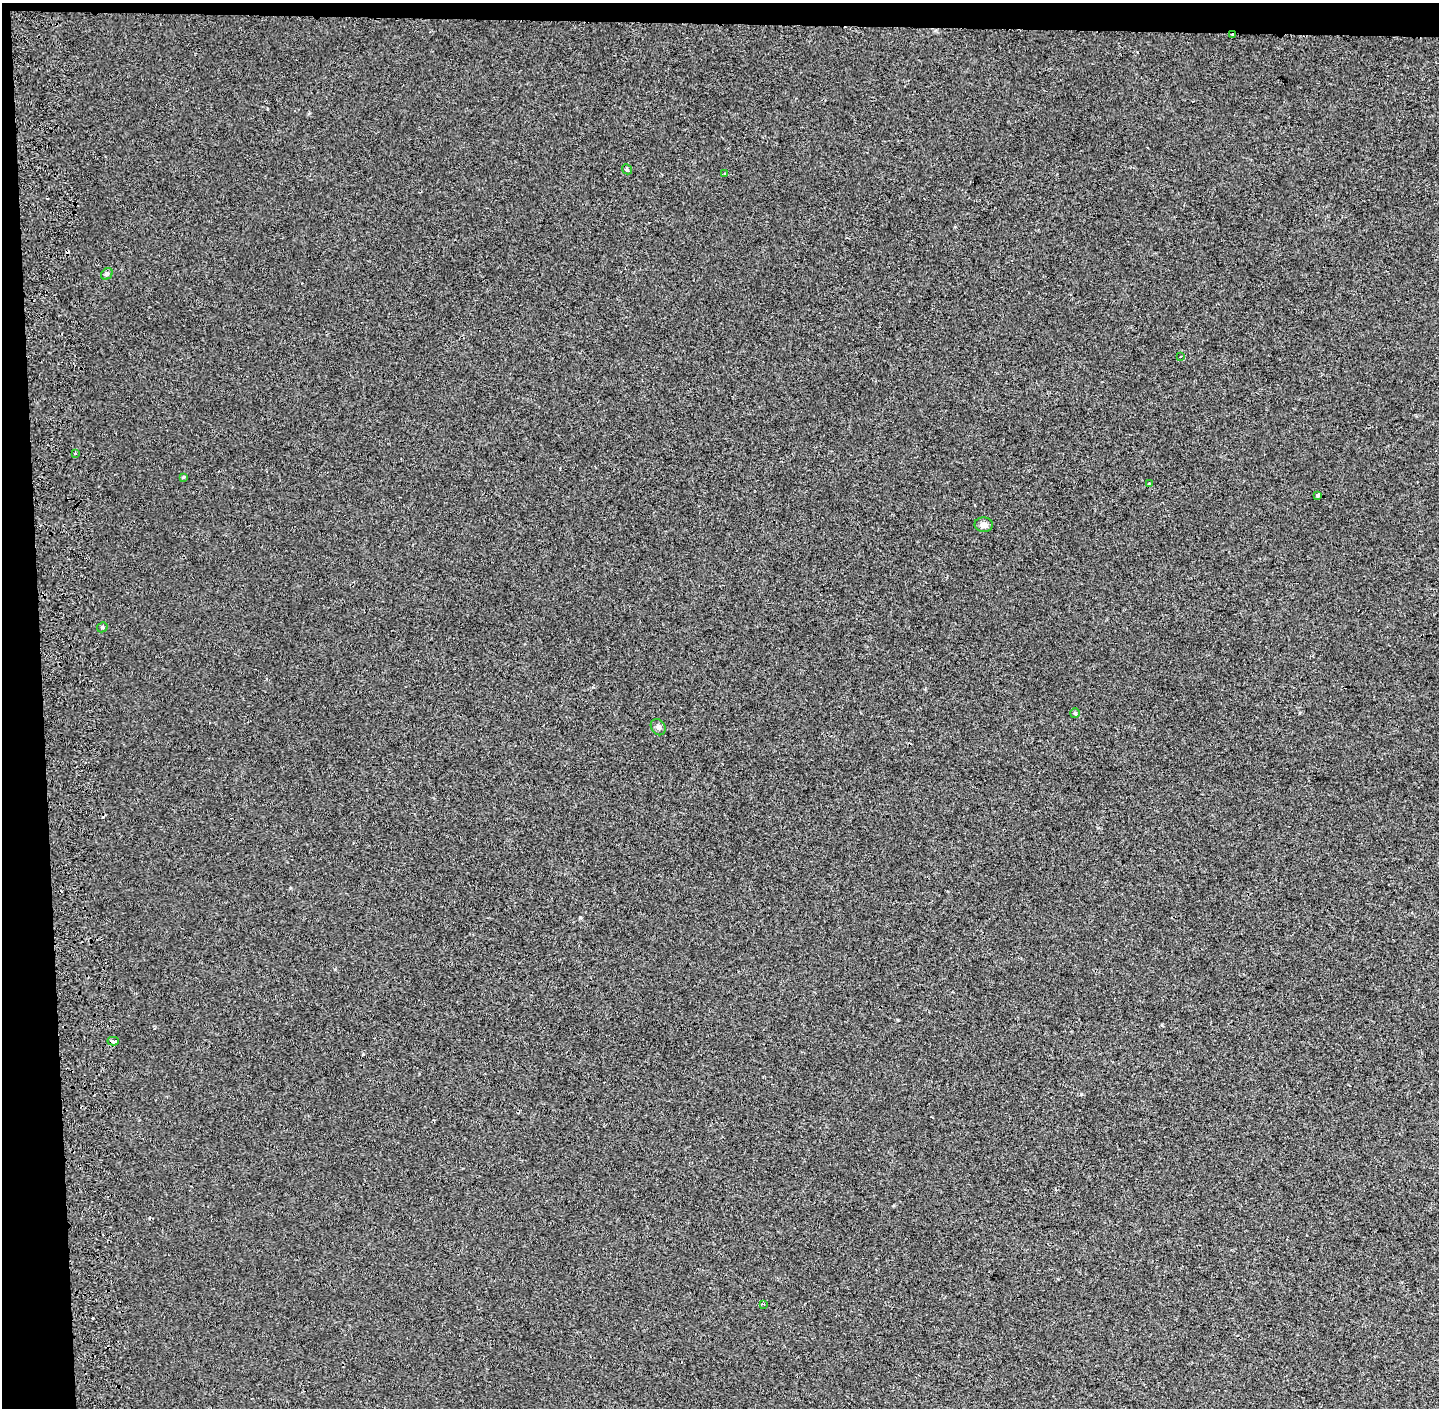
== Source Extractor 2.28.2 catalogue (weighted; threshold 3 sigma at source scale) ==
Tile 1 of 3 x 3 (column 1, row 1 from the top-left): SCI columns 144-1580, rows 2814-4219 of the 4595 x 4229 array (HDU 1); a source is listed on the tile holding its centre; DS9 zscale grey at full resolution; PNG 1441 x 1410 px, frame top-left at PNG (2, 3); each listed source drawn as its Kron ellipse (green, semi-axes under 4 px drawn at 4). Shown black and unused: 4% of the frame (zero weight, under 2 of 3 exposures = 3% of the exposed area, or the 3 px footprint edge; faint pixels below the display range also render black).
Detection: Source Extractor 2.28.2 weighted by HDU 2 'WHT'; one run over the whole footprint, this tile lists its part. Background -1.84e-05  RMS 0.0053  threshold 0.0239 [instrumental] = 3 sigma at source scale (4.5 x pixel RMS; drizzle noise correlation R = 1.50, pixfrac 1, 0.0396/0.0396 arcsec/px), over >= 5 px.
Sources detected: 18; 3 cosmic-ray / hot-pixel residue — neither listed nor drawn; the other 15 listed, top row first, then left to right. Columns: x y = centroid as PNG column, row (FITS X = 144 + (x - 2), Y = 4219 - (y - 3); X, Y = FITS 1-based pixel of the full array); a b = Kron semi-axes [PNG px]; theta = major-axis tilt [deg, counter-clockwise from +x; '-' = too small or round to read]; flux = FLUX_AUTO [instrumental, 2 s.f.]
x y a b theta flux
1232 35 3 2 - 1.7
627 169 5 4 - 0.75
725 174 4 3 - 0.61
107 274 6 5 - 0.96
1181 356 4 2 - 0.44
75 454 3 2 - 1.2
183 477 4 3 - 0.62
1149 483 3 2 - 0.61
1318 495 3 3 - 3.1
984 525 9 7 -3 2.8
102 627 5 4 - 0.69
1075 713 5 5 - 0.66
658 727 9 6 -56 1.6
113 1041 6 3 2 8.1
764 1304 4 3 - 0.49
Overlapping masked pixels (flux is a lower limit): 2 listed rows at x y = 1232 35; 113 1041